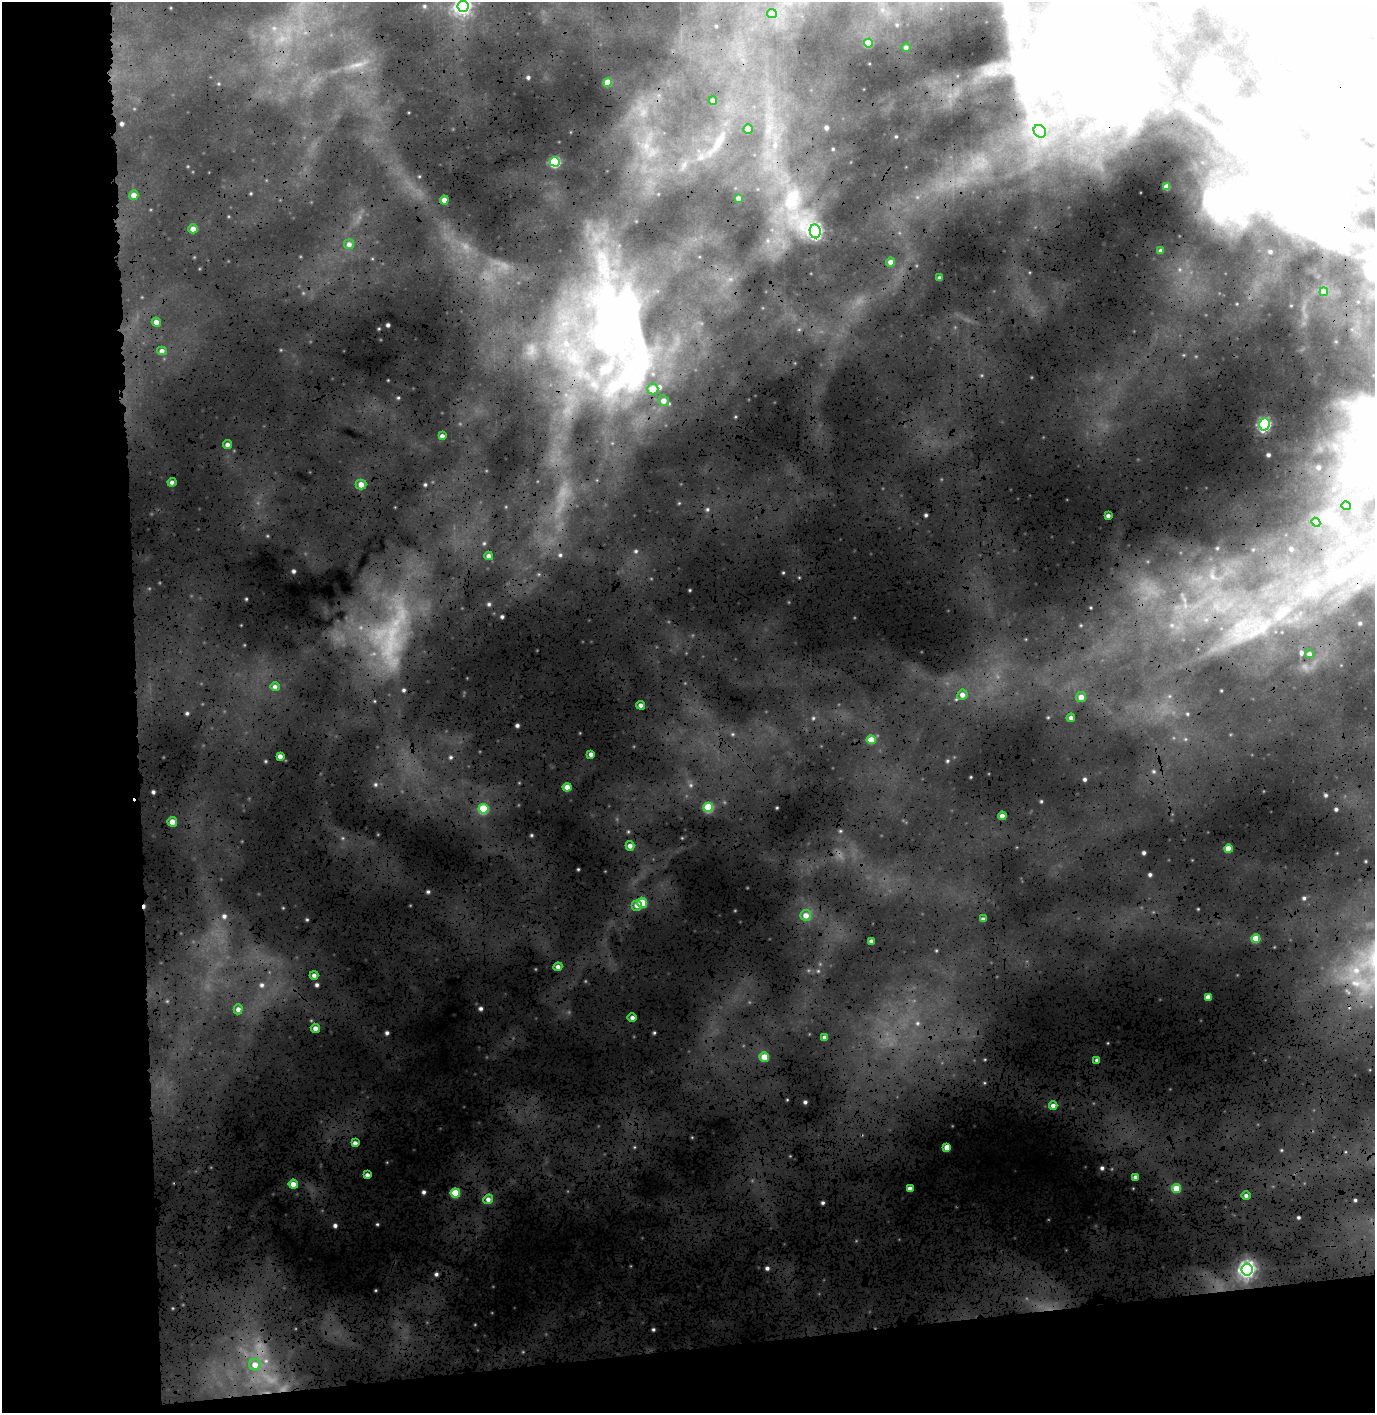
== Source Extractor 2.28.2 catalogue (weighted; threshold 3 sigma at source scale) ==
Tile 7 of 3 x 3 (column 1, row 3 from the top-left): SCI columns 162-1534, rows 562-1972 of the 4545 x 5356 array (HDU 1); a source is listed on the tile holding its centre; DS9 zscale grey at full resolution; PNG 1377 x 1415 px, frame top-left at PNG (2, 2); each listed source drawn as its Kron ellipse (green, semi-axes under 4 px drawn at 4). Shown black and unused: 21% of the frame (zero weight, under 3 of 4 exposures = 25% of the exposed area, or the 3 px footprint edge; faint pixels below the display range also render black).
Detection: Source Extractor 2.28.2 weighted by HDU 2 'WHT'; one run over the whole footprint, this tile lists its part. Background 0.672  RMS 0.12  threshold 0.528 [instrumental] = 3 sigma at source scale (4.5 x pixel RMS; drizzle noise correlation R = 1.50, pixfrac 1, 0.05/0.05 arcsec/px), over >= 5 px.
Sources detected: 80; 2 inside a brighter object's white glare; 1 cosmic-ray / hot-pixel residue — neither listed nor drawn; the other 77 listed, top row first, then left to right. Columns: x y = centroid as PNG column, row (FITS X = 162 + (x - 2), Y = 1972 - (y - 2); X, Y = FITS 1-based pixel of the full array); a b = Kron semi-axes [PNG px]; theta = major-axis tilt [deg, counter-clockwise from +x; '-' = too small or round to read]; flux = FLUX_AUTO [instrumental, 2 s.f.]
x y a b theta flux
463 6 6 5 - 980
772 14 5 4 - 14
869 43 4 4 - 72
906 47 5 3 - 11
607 82 4 4 - 46
713 100 4 4 - 13
748 129 4 4 - 42
1040 131 7 5 -44 31
555 162 5 5 - 260
1167 187 4 4 - 41
134 195 5 4 - 23
738 198 3 3 - 12
444 200 4 4 - 27
193 229 5 4 - 28
815 231 7 5 -81 780
349 244 5 5 - 17
1161 251 4 3 - 12
891 262 4 4 - 21
940 278 4 3 - 12
1324 292 4 4 - 23
156 322 5 4 - 21
162 351 5 4 - 15
653 389 6 5 - 58
664 401 5 5 - 21
1264 424 6 5 - 520
442 436 4 4 - 15
227 444 4 4 - 14
172 482 4 4 - 12
361 484 5 5 - 28
1346 506 4 4 - 12
1108 516 4 3 - 12
1316 522 5 4 - 14
489 556 4 3 - 15
1310 654 4 4 - 13
275 687 4 4 - 13
962 695 5 5 - 19
1081 697 5 5 - 35
641 705 4 4 - 14
1071 718 4 3 - 13
871 740 4 4 - 66
591 754 4 4 - 14
280 756 4 4 - 17
567 787 4 4 - 36
708 807 5 4 - 160
483 809 5 5 - 160
1002 816 4 4 - 18
172 822 5 4 - 34
630 846 5 4 - 17
1228 849 4 4 - 43
642 903 5 5 - 110
637 905 5 5 - 18
806 915 5 5 - 25
983 919 3 3 - 9
1256 939 4 4 - 82
871 941 4 3 - 10
558 967 4 4 - 13
314 975 4 4 - 12
1208 997 4 4 - 23
238 1009 5 4 - 16
632 1017 5 3 - 12
315 1028 5 4 - 17
825 1037 4 3 - 15
764 1057 5 4 - 56
1097 1060 3 3 - 10
1053 1106 4 4 - 17
355 1143 4 4 - 14
947 1147 4 4 - 50
367 1175 4 3 - 13
1136 1177 4 3 - 14
293 1184 4 4 - 28
1176 1188 4 4 - 72
910 1189 3 3 - 23
455 1193 4 4 - 110
1246 1196 5 3 - 11
488 1199 5 4 - 16
1247 1269 6 5 - 1100
255 1365 6 5 - 31
Isophote crosses this tile's border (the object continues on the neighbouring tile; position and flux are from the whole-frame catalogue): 1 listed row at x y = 463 6